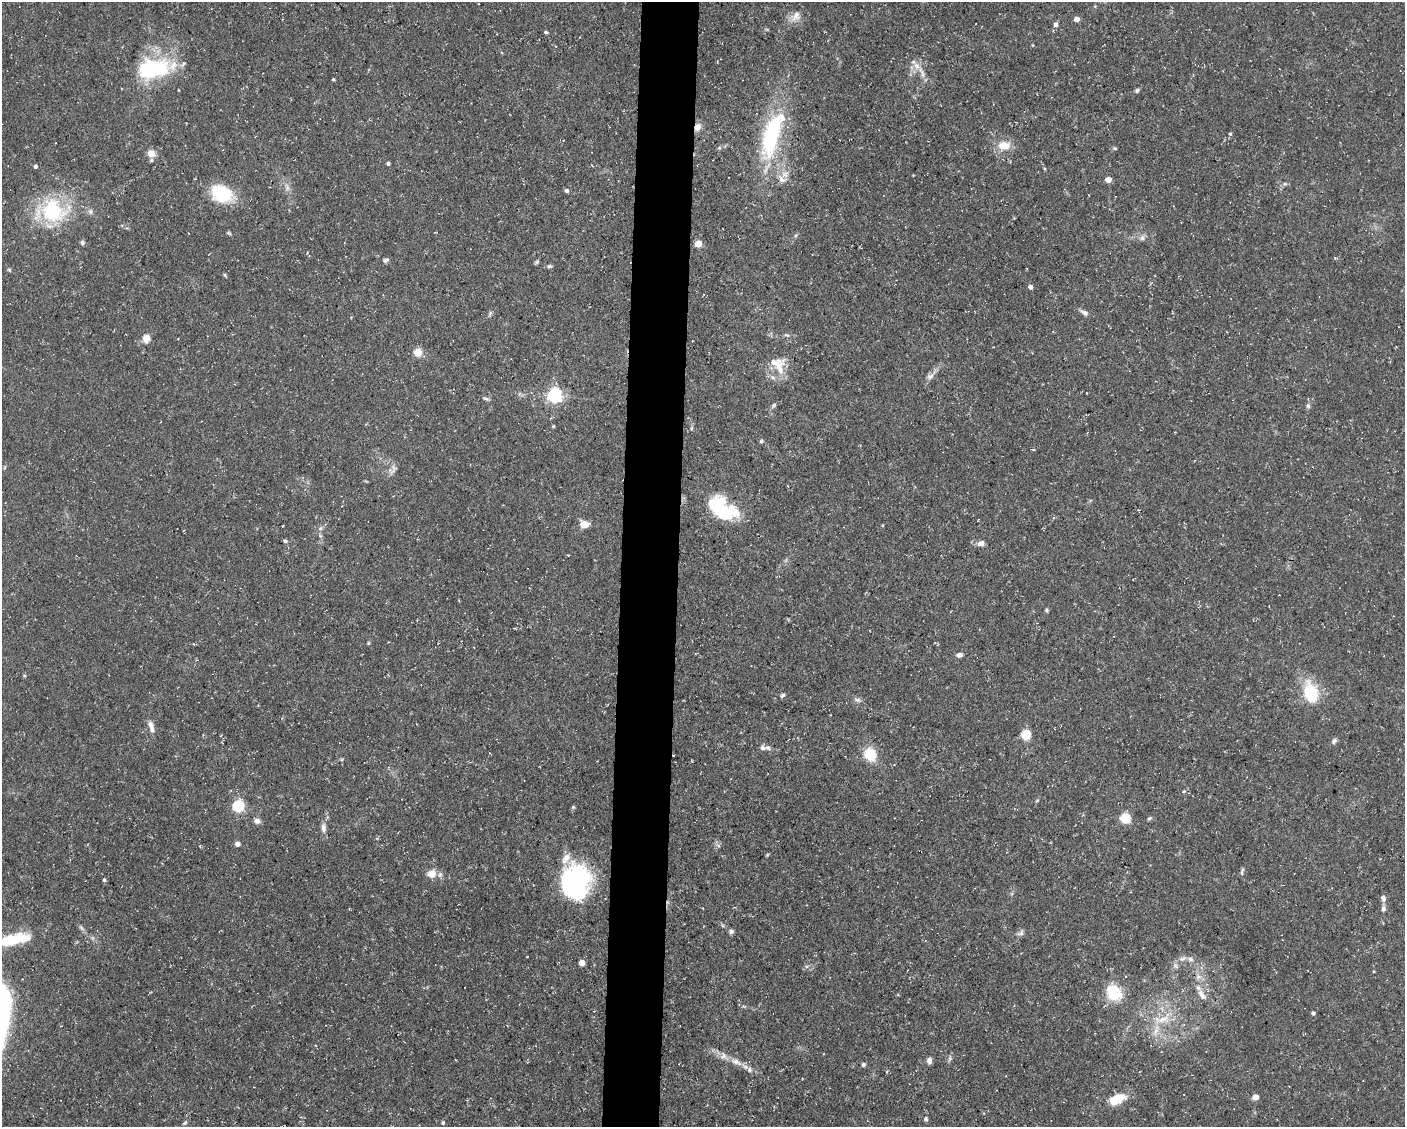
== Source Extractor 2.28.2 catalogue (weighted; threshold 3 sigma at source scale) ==
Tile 5 of 3 x 4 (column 2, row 2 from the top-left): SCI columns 1621-3023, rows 2253-3377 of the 4534 x 4503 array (HDU 1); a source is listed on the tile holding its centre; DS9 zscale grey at full resolution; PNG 1407 x 1129 px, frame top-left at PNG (2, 2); no overlay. Shown black and unused: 4% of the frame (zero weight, under 3 of 5 exposures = <1% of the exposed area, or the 3 px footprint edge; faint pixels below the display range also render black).
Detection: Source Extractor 2.28.2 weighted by HDU 2 'WHT'; one run over the whole footprint, this tile lists its part. Background 0.0997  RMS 0.005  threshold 0.0225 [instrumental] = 3 sigma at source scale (4.5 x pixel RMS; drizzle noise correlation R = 1.50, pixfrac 1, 0.05/0.05 arcsec/px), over >= 5 px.
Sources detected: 112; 5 inside a brighter object's white glare — not listed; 6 inside a brighter listed object's ellipse — not listed separately; the other 101 listed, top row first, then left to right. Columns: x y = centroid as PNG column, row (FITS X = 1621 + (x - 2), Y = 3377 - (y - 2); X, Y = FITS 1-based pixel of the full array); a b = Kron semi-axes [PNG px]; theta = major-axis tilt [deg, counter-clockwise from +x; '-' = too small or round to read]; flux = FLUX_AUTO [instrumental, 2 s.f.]
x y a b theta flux
796 16 17 10 59 4.2
1077 19 5 5 - 3.3
1056 24 5 5 - 1.9
546 32 5 4 - 0.73
917 66 11 9 -77 3.9
152 69 41 24 7 44
333 79 3 3 - 0.61
1137 90 6 4 72 0.86
698 127 9 7 61 3.3
772 134 63 20 72 54
1230 134 5 4 - 0.73
1004 146 13 9 -1 7.5
1114 148 5 4 - 0.65
151 153 5 4 - 13
151 160 5 5 - 0.77
388 164 4 4 - 1.1
35 166 4 4 - 1.3
781 179 12 8 -48 3.2
1108 180 5 4 - 5.9
287 188 9 4 -82 1.6
567 191 5 5 - 1.3
222 194 23 16 -21 26
53 211 33 29 -19 39
229 233 7 3 -23 0.7
1142 238 8 7 - 1.8
82 242 6 5 - 1
698 244 5 4 - 11
1335 258 4 4 - 0.46
386 260 8 5 18 1.2
537 262 7 5 60 0.76
549 266 6 5 - 0.93
9 270 5 4 - 0.71
225 275 6 4 -46 0.63
1030 287 4 4 - 1.9
490 313 8 4 64 0.94
1084 313 12 6 -31 2
787 335 8 3 -13 0.82
146 338 5 5 - 13
417 353 5 5 - 17
779 368 28 13 -86 8.5
930 376 11 6 44 2.2
554 396 6 6 - 120
486 399 9 4 -12 1
773 405 7 5 43 1
1308 406 6 5 - 1.1
553 426 4 3 - 0.53
691 428 6 4 89 0.68
761 441 5 4 - 0.87
394 468 9 7 -36 1.8
732 509 29 14 -43 12
718 511 34 10 -42 14
584 524 5 5 - 15
883 525 4 3 - 0.44
320 528 7 5 45 1.2
285 541 5 4 - 1
981 543 9 6 10 2.3
1047 610 5 4 - 0.82
959 655 7 5 15 1.9
24 675 5 4 - 0.64
1311 693 19 13 -75 23
782 695 7 4 44 0.87
857 700 7 5 -29 1.3
151 726 16 6 -73 3.2
1026 735 5 5 - 33
1334 741 8 6 49 1.3
763 748 11 6 -13 2.2
870 754 14 12 -63 12
1184 791 5 3 - 0.57
238 806 6 6 - 46
573 807 5 5 - 0.69
1125 818 5 5 - 34
1149 818 6 4 39 0.79
257 821 7 6 - 2.4
323 828 13 7 -88 2.4
237 844 5 4 - 2.9
1242 872 11 3 77 0.88
431 874 11 10 - 5.2
573 879 47 27 -74 65
104 880 4 4 - 0.83
1383 898 8 7 - 1.7
1383 909 8 6 89 1.6
81 928 10 5 -47 1.2
731 931 6 6 - 1.2
1021 933 11 6 35 1.7
12 940 41 13 16 19
1190 959 8 5 -28 1.7
582 963 4 4 - 6.3
806 966 6 4 -18 0.76
1176 966 9 5 -28 1.4
1114 993 23 19 -51 15
1202 995 17 7 -61 3.9
1313 1013 4 4 - 1.2
1163 1019 22 10 15 9
929 1061 7 5 86 2
736 1062 20 8 -23 5.6
863 1065 5 5 - 0.93
1255 1097 5 4 - 5.5
1117 1099 19 10 22 11
926 1119 6 5 - 0.94
185 1123 8 3 31 0.83
443 1123 4 4 - 0.78
Overlapping masked pixels (flux is a lower limit): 1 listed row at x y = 698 127